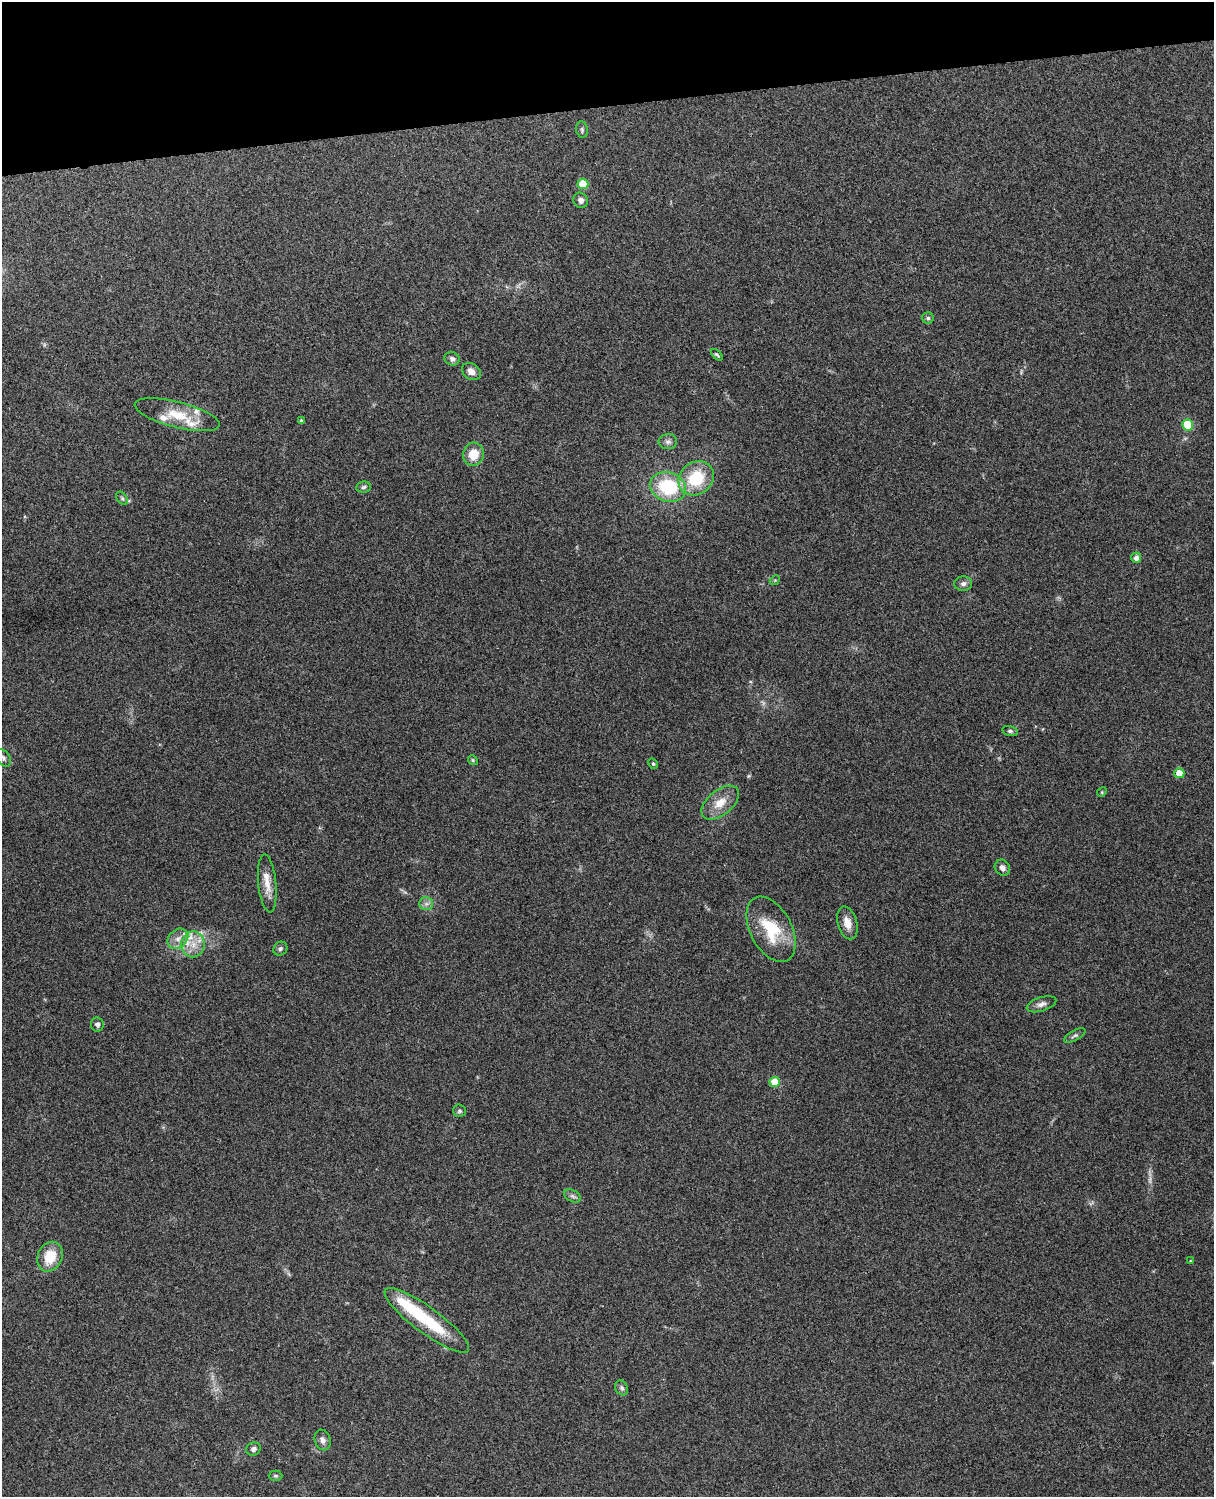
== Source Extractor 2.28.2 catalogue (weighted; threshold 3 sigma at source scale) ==
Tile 3 of 4 x 3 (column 3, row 1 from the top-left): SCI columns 2543-3754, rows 3155-4649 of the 5087 x 4926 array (HDU 1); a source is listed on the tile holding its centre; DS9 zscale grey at full resolution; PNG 1216 x 1499 px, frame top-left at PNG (2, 2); each listed source drawn as its Kron ellipse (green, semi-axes under 4 px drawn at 4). Shown black and unused: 7% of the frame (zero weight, under 3 of 4 exposures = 6% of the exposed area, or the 3 px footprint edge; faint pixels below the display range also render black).
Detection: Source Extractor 2.28.2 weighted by HDU 2 'WHT'; one run over the whole footprint, this tile lists its part. Background 0.259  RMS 0.0089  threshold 0.0401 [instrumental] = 3 sigma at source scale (4.5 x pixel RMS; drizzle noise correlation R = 1.50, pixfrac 1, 0.05/0.05 arcsec/px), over >= 5 px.
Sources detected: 54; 3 too faint to see at this stretch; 1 inside a brighter object's white glare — neither listed nor drawn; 3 inside a brighter listed object's ellipse — not listed separately; the other 47 listed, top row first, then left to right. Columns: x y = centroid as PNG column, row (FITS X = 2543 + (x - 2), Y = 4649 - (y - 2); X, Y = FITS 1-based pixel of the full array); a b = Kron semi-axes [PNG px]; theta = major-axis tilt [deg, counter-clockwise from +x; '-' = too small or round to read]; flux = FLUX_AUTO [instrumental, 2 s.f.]
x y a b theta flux
582 130 8 6 -81 1.9
583 184 5 5 - 21
581 200 8 7 - 3.6
928 318 6 5 - 1.6
717 355 7 4 -43 1.5
452 359 8 6 -24 2.8
471 371 10 8 -35 5.7
177 415 44 13 -14 25
301 421 4 3 - 1.7
1188 425 5 5 - 26
668 442 9 7 0 3.2
473 454 11 10 - 16
696 478 18 16 38 39
364 487 7 5 6 1.9
668 487 18 14 -17 50
122 498 7 5 -54 1.5
1136 558 5 5 - 3.5
775 580 5 4 - 1.1
963 584 9 7 4 3
1010 731 8 4 -14 1.7
3 758 10 6 -54 2.6
473 760 5 4 - 1.2
653 764 6 4 -62 1.3
1179 773 5 5 - 15
1102 792 5 4 - 0.9
720 803 22 12 39 14
1002 868 8 7 - 3.7
267 883 29 9 -84 12
426 904 7 6 - 3
847 923 17 9 -74 9.4
771 929 35 20 -62 38
178 939 11 9 42 6.7
193 944 13 11 88 12
280 949 7 6 - 2
1041 1004 15 7 18 4.3
97 1024 7 6 - 2.6
1075 1035 12 5 29 2.4
775 1082 5 5 - 24
460 1111 6 6 - 1.9
573 1196 9 5 -27 2.5
50 1257 15 12 65 21
1190 1261 4 4 - 0.83
427 1320 51 13 -36 53
622 1388 8 6 -63 2.1
323 1440 10 7 -71 4.3
253 1449 7 6 - 3.1
275 1476 7 5 -1 1.5
Isophote crosses this tile's border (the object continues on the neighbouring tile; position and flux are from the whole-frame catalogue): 1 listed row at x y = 3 758